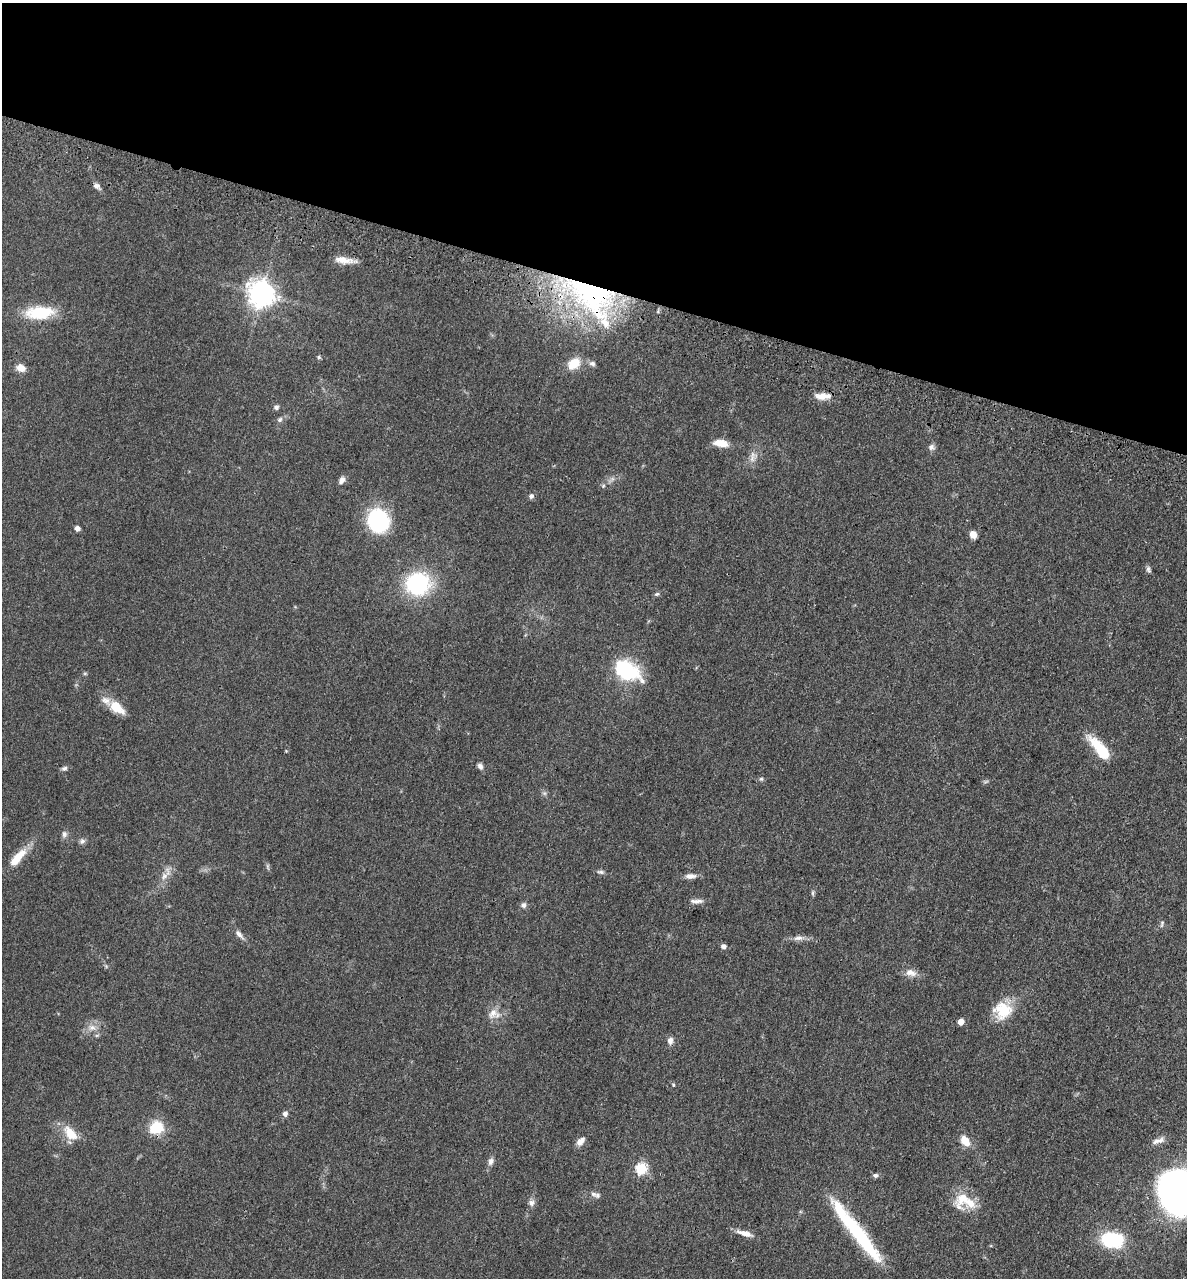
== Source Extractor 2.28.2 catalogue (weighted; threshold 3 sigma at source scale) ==
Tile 2 of 4 x 4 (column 2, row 1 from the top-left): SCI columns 1504-2688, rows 3898-5173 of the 5260 x 5242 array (HDU 1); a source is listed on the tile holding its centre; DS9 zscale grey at full resolution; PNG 1189 x 1280 px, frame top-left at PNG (2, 3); no overlay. Shown black and unused: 22% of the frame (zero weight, under 3 of 4 exposures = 7% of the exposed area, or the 3 px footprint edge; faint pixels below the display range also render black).
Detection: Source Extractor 2.28.2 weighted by HDU 2 'WHT'; one run over the whole footprint, this tile lists its part. Background 0.041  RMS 0.005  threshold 0.0223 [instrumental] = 3 sigma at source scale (4.5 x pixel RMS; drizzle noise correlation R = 1.50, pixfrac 1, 0.05/0.05 arcsec/px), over >= 5 px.
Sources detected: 75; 1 too faint to see at this stretch — not listed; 5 inside a brighter listed object's ellipse — not listed separately; the other 69 listed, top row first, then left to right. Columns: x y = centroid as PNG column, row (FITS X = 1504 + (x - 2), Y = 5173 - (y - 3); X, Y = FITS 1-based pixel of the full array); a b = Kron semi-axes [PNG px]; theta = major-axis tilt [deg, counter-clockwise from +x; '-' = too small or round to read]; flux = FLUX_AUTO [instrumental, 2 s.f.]
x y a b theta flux
96 186 8 7 - 1.8
343 260 23 8 -8 5.5
262 294 8 8 - 520
592 296 71 41 -37 110
39 313 34 15 4 19
319 357 5 4 - 0.71
592 363 9 6 -20 1.5
574 364 18 13 39 8.2
21 368 9 7 -25 4.7
823 396 22 8 1 5.3
276 407 6 5 - 1.4
280 420 8 6 38 1.3
721 443 16 8 -8 6.2
931 447 8 8 - 1.7
752 457 19 7 80 3.5
342 480 11 6 56 1.9
603 486 6 4 48 0.69
531 496 6 6 - 1.4
378 521 25 22 -73 37
77 529 4 4 - 2.4
973 534 8 7 - 3.7
1148 569 9 5 -77 1.2
418 584 20 19 - 51
657 594 7 5 20 0.88
627 671 25 15 -29 40
117 707 22 12 -39 8.7
1100 749 29 10 -50 19
480 766 8 6 -54 1.6
64 768 8 6 21 1.2
761 779 5 5 - 0.81
544 793 6 5 - 0.97
64 834 9 7 90 1.7
82 841 8 7 - 1.5
17 858 27 9 49 10
267 866 9 4 -74 0.85
600 872 10 5 -9 1.2
164 876 11 8 61 3.2
690 876 15 7 3 2.9
813 893 8 4 82 0.88
696 901 18 5 -1 2.4
524 905 6 6 - 1.7
1162 923 10 5 73 1
239 934 14 6 -48 2.3
798 938 15 7 4 2.8
723 946 6 6 - 1.6
911 973 17 10 -17 3.9
1003 1010 22 21 - 15
493 1013 15 12 53 4.8
961 1022 5 5 - 5.8
92 1027 9 8 - 3.1
97 1035 6 4 18 0.72
670 1041 9 7 79 2.3
673 1085 5 4 - 0.52
285 1114 5 5 - 2
156 1128 17 14 19 13
70 1133 22 12 -49 9
580 1141 11 6 46 3.2
965 1141 13 9 -55 6.3
1158 1141 18 7 17 2.9
491 1161 10 7 70 2.1
641 1169 6 5 - 43
875 1175 7 6 - 1.2
1179 1192 33 26 -50 330
593 1194 9 7 -28 1.6
962 1199 29 16 63 11
531 1203 9 8 - 2
745 1233 21 6 -17 4
861 1237 65 13 -54 42
1112 1240 17 11 -5 42
Overlapping masked pixels (flux is a lower limit): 2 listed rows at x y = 592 296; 861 1237
Isophote crosses this tile's border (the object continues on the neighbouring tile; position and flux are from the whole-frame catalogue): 1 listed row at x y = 1179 1192